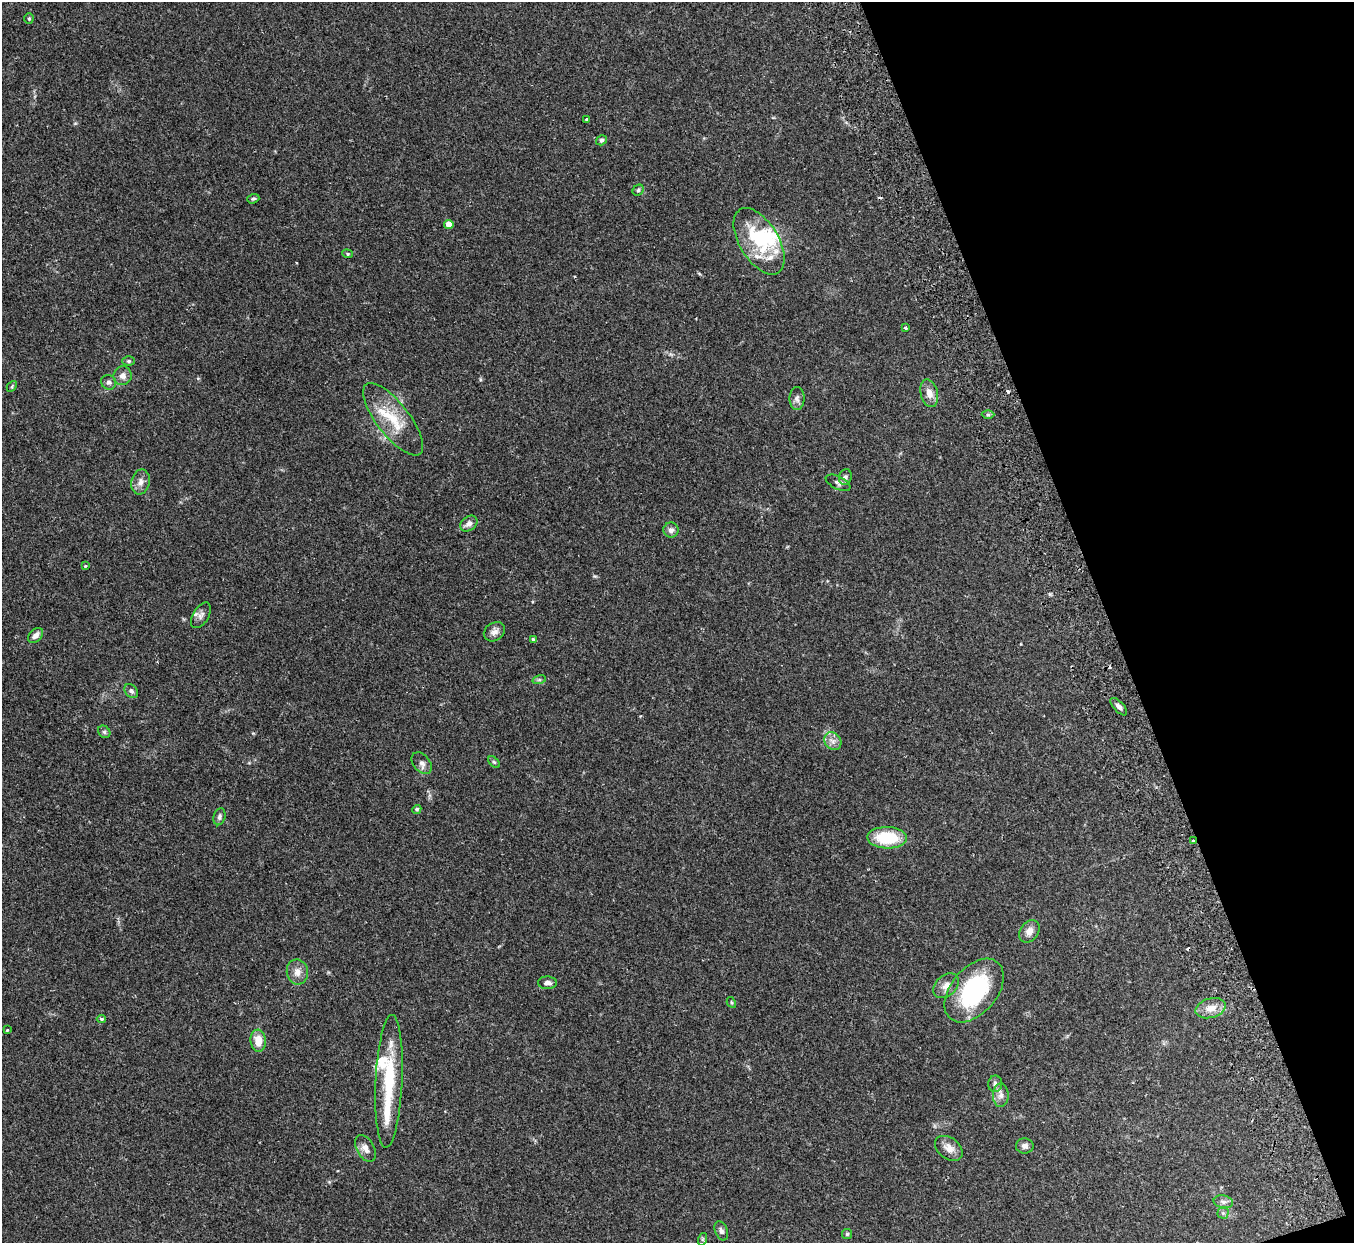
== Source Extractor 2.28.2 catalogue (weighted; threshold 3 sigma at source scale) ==
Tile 12 of 4 x 4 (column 4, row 3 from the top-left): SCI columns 4115-5466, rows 1417-2657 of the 5522 x 5441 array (HDU 1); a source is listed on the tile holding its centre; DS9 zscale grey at full resolution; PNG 1356 x 1245 px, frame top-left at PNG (2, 2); each listed source drawn as its Kron ellipse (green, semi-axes under 4 px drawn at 4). Shown black and unused: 18% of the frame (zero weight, under 2 of 3 exposures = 3% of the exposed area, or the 3 px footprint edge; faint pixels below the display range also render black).
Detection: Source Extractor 2.28.2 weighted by HDU 2 'WHT'; one run over the whole footprint, this tile lists its part. Background 0.25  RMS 0.0083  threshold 0.0374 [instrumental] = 3 sigma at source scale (4.5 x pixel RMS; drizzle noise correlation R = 1.50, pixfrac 1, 0.05/0.05 arcsec/px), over >= 5 px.
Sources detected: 72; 2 inside a brighter object's white glare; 3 cosmic-ray / hot-pixel residue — neither listed nor drawn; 8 inside a brighter listed object's ellipse — not listed separately; the other 59 listed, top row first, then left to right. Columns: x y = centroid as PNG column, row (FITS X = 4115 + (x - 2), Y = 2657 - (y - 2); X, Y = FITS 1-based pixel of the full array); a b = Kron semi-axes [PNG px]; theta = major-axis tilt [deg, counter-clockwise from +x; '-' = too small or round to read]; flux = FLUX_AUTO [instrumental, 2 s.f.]
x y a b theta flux
29 19 5 4 - 1.1
587 119 3 3 - 2.2
602 140 6 4 34 1.9
638 190 6 5 - 1.3
253 199 6 4 20 1.5
449 224 4 4 - 12
759 241 37 19 -58 39
347 254 5 4 - 1.1
905 328 4 3 - 0.98
129 361 6 5 - 1.4
123 376 9 9 - 4.5
109 382 8 7 - 2.5
12 386 6 4 48 1.1
929 393 14 8 -75 7.5
797 398 11 7 90 3.4
988 415 6 4 0 1.3
393 419 44 16 -52 30
845 477 8 6 76 2.3
140 482 13 9 77 5.4
838 483 13 6 -27 2.8
469 524 9 7 35 4.4
671 530 8 7 - 3.6
85 566 3 3 - 0.93
201 615 14 8 58 4
494 632 11 9 34 4.6
35 635 9 6 46 4.8
533 639 4 3 - 1.6
539 680 7 4 18 1.6
131 691 8 6 -49 2.4
1119 707 11 5 -47 3
104 732 7 5 -46 1.7
833 741 9 8 - 4.4
494 762 7 4 -44 1.3
422 763 12 8 -50 3.9
417 809 5 4 - 1.3
219 817 9 6 73 2.3
887 838 20 11 -2 34
1193 841 4 3 - 1.3
1029 931 12 9 55 5.7
297 972 13 10 -81 6.5
547 983 9 6 -1 3.3
946 986 15 10 42 6.2
974 990 37 23 50 86
731 1002 6 3 -60 0.94
1211 1008 15 9 15 8.7
101 1019 4 4 - 1.5
7 1030 4 3 - 0.74
258 1041 11 7 -84 11
389 1081 66 13 87 48
995 1084 8 7 - 3.1
1001 1095 12 7 88 4.7
1025 1146 9 7 -2 3.4
365 1148 15 8 -61 5.7
949 1148 15 10 -38 7.2
1223 1202 10 6 -11 3
1223 1213 5 5 - 1.6
721 1231 10 6 -69 2.5
847 1234 5 5 - 1.2
703 1239 6 4 72 1.1
Overlapping masked pixels (flux is a lower limit): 1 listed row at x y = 1193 841